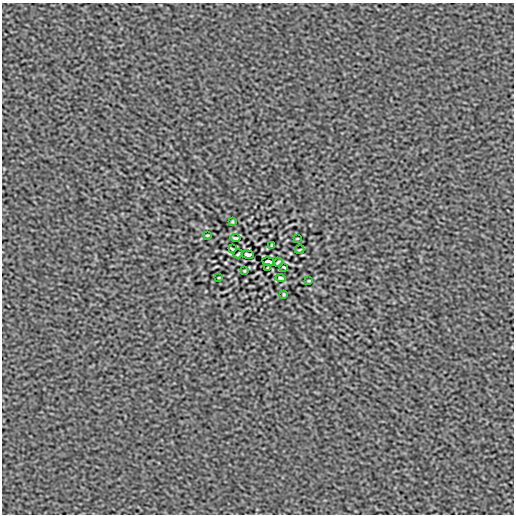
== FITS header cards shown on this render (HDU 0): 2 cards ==
NAXIS1  =                  512
NAXIS2  =                  512

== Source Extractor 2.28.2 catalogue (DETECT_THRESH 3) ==
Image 512 x 512 px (HDU 0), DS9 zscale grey, 1 PNG px = 1 image px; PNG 516 x 516 px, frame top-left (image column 1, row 512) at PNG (2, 3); each listed source drawn as its Kron ellipse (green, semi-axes under 4 px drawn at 4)
Background -8.51e-07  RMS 1.0e-04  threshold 3.14e-04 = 3 sigma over >= 5 px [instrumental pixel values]
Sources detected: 18; all 18 listed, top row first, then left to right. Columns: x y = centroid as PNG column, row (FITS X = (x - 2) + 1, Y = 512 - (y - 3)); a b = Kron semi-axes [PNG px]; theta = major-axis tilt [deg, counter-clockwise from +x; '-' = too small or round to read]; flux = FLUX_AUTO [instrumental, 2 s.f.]
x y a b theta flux
232 222 3 2 - 0.0064
207 235 3 2 - 0.0059
235 238 5 3 - 0.0099
297 238 3 2 - 0.0049
272 245 3 2 - 0.0058
232 249 4 2 - 0.0068
300 250 5 2 - 0.0068
238 254 5 2 - 0.0085
248 254 6 3 -9 0.012
268 262 6 3 -9 0.012
278 262 5 2 - 0.0085
268 267 3 2 - 0.0044
284 267 4 2 - 0.0068
244 271 3 2 - 0.0058
219 278 3 2 - 0.0049
281 278 5 3 - 0.01
309 281 3 2 - 0.0061
284 294 3 2 - 0.0064